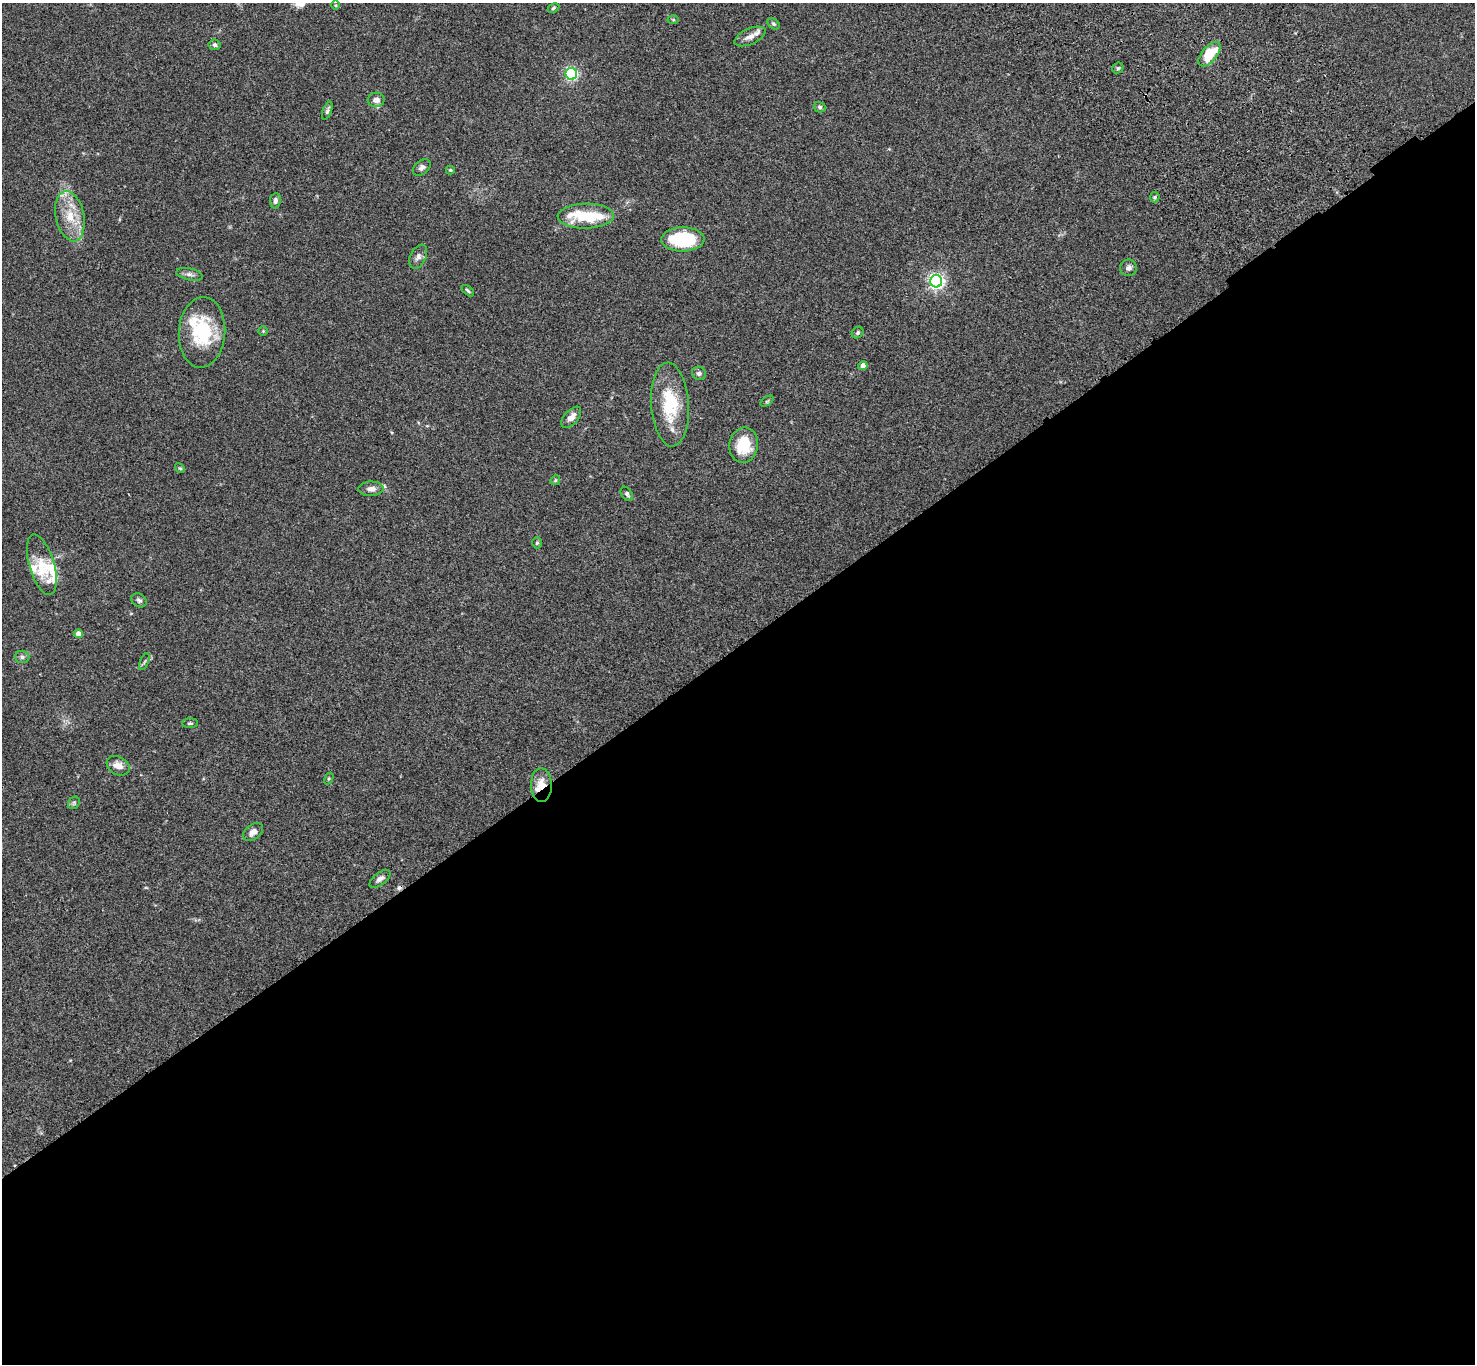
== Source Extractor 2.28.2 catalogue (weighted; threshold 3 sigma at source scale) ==
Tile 15 of 4 x 4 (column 3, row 4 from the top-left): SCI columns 3052-4524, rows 382-1743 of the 6099 x 6072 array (HDU 1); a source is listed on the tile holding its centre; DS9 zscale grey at full resolution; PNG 1477 x 1366 px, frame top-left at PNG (2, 3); each listed source drawn as its Kron ellipse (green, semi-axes under 4 px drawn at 4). Shown black and unused: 53% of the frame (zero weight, under 3 of 4 exposures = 6% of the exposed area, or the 3 px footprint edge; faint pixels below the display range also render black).
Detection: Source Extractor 2.28.2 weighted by HDU 2 'WHT'; one run over the whole footprint, this tile lists its part. Background 0.0586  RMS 0.0052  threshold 0.0236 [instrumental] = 3 sigma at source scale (4.5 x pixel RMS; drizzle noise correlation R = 1.50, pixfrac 1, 0.05/0.05 arcsec/px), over >= 5 px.
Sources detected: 61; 1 cosmic-ray / hot-pixel residue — neither listed nor drawn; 10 inside a brighter listed object's ellipse — not listed separately; the other 50 listed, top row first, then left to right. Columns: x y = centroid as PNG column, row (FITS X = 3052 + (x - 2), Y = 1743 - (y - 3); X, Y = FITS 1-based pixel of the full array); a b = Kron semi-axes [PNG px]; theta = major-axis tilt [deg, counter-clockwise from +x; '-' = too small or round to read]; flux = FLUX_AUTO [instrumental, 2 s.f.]
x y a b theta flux
336 5 4 3 - 0.46
553 8 6 4 28 0.73
673 20 5 3 - 0.58
774 24 7 4 -41 0.84
750 36 16 8 24 3.7
215 45 6 5 - 1.2
1209 54 15 7 50 17
1118 68 6 5 - 0.84
571 74 6 5 - 90
376 100 8 7 - 2.5
820 107 6 5 - 1
327 111 9 4 70 1.1
422 167 10 6 37 1.8
450 170 4 3 - 0.6
1155 197 5 5 - 0.7
275 201 8 5 82 1.7
70 216 25 14 -78 13
586 216 28 12 1 19
683 239 22 12 1 32
418 257 13 8 64 2.5
1129 268 8 8 - 1.9
190 274 13 6 -13 2
936 281 6 6 - 150
468 291 7 3 -39 0.79
263 331 5 5 - 0.6
202 332 35 23 86 29
858 333 6 5 - 0.93
863 366 4 4 - 4.7
699 373 7 6 - 1.3
767 401 7 4 36 0.66
670 404 42 19 -86 25
571 417 13 7 48 3.5
744 445 18 14 80 15
180 468 5 4 - 0.63
555 480 5 4 - 0.6
371 489 12 7 1 2.7
627 494 8 5 -56 1
537 543 5 4 - 0.89
42 565 31 12 -74 11
139 600 8 6 -38 1.2
79 634 4 4 - 4.8
22 657 7 6 - 1.3
144 661 9 3 69 0.64
190 723 8 5 1 0.82
118 766 12 9 -29 4
329 778 6 4 58 0.6
541 785 17 10 -88 7.1
74 803 7 5 47 0.91
253 832 11 7 36 3.3
380 879 12 6 37 2.3
Overlapping masked pixels (flux is a lower limit): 1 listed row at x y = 541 785